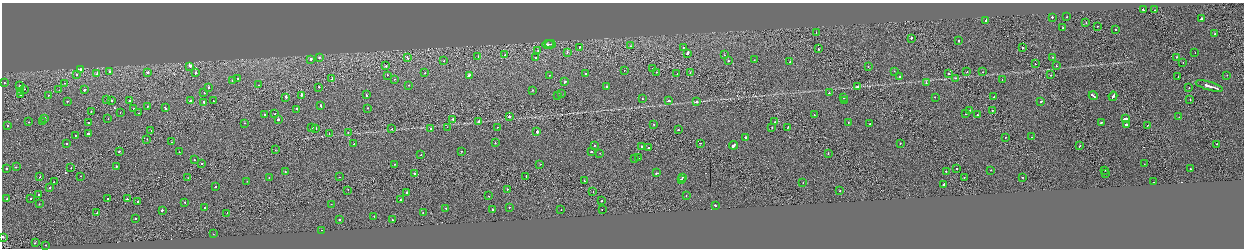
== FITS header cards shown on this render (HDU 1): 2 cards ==
NAXIS1  =                 2484
NAXIS2  =                  492

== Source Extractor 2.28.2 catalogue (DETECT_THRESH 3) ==
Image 2484 x 492 px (HDU 1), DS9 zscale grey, zoomed out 1/2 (1 PNG px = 2 x 2 image px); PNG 1246 x 250 px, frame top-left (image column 1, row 491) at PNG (2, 3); each listed source drawn as its Kron ellipse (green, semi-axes under 4 px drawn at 4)
Background -5.98e-04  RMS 0.064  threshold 0.192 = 3 sigma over >= 5 px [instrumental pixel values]
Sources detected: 291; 21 cannot appear on this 1/2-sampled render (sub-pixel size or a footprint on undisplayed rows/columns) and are neither listed nor drawn; the other 270 listed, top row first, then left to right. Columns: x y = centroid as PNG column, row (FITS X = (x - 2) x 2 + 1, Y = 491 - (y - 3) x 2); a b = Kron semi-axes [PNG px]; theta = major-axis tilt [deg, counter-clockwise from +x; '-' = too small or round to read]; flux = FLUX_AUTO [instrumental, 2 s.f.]
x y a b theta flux
1143 10 2 2 - 94
1154 10 2 1 - 95
1052 17 2 2 - 99
1067 17 2 2 - 41
1202 18 3 2 - 160
986 21 2 2 - 520
1086 23 2 1 - 26
1097 26 2 2 - 20
1062 28 2 2 - 34
1116 29 2 2 - 62
816 32 2 1 - 18
1215 34 2 2 - 29
911 38 2 2 - 92
959 40 2 2 - 83
548 44 6 2 5 190
550 44 5 1 - 120
631 46 2 1 - 48
580 47 2 1 - 30
683 47 2 2 - 31
1023 47 3 1 - 180
818 49 2 2 - 45
538 50 2 1 - 120
567 52 2 1 - 85
687 53 3 2 - 180
1195 53 2 1 - 24
505 55 2 2 - 41
724 55 2 1 - 47
478 57 2 1 - 67
535 57 2 2 - 120
1053 57 2 1 - 76
1176 57 2 2 - 58
319 58 2 2 - 52
407 58 2 2 - 54
311 59 2 2 - 280
754 60 2 2 - 33
444 61 2 2 - 130
728 61 2 2 - 56
790 62 2 2 - 22
1183 63 2 1 - 41
1035 64 2 1 - 39
189 66 2 2 - 160
385 66 2 1 - 100
868 66 2 2 - 58
1056 66 2 2 - 31
653 68 2 1 - 15
80 69 2 1 - 35
624 70 2 2 - 21
894 71 2 1 - 27
110 72 2 2 - 130
148 72 2 2 - 98
657 72 2 2 - 30
967 72 2 1 - 25
983 72 2 2 - 46
196 73 2 2 - 290
425 73 2 2 - 29
677 73 2 1 - 22
690 73 2 1 - 45
77 74 2 2 - 45
97 74 2 2 - 330
585 74 2 2 - 36
949 74 2 2 - 110
387 75 2 2 - 40
469 75 3 2 - 310
549 75 2 1 - 16
1051 75 2 1 - 33
1227 75 2 1 - 18
899 77 2 2 - 24
1178 77 3 1 - 74
955 78 3 2 - 12
238 79 2 2 - 81
332 79 2 2 - 62
394 79 2 1 - 52
232 80 2 2 - 63
1002 80 2 1 - 21
565 82 2 2 - 86
4 83 2 2 - 31
64 83 2 1 - 8.5
926 83 2 2 - 41
259 85 2 2 - 99
408 85 2 2 - 25
20 86 2 2 - 32
858 86 3 2 - 130
1209 86 14 2 -16 880
319 87 2 2 - 47
607 87 2 2 - 52
209 88 2 1 - 48
1189 88 2 1 - 13
24 89 2 1 - 26
59 90 2 2 - 34
84 90 2 2 - 83
533 90 2 2 - 85
21 92 2 2 - 40
204 93 2 2 - 24
829 93 2 2 - 90
21 94 2 1 - 43
561 94 2 2 - 24
49 95 2 2 - 29
301 95 2 2 - 530
366 95 2 2 - 80
557 95 2 1 - 140
1093 96 4 2 - 210
1113 96 5 2 - 270
286 97 2 2 - 420
844 97 2 2 - 52
935 97 2 1 - 51
993 97 2 2 - 91
642 99 2 2 - 33
107 100 2 2 - 32
112 100 2 2 - 39
130 100 2 2 - 46
844 100 2 2 - 69
1190 100 2 1 - 34
67 101 2 2 - 35
190 101 3 2 - 110
213 101 2 1 - 48
668 101 3 2 - 83
204 102 2 2 - 310
696 102 2 2 - 82
1041 102 3 2 - 110
147 106 2 2 - 38
321 106 3 2 - 130
165 108 3 2 - 47
368 108 2 2 - 38
134 109 2 2 - 74
297 109 2 2 - 71
970 110 2 2 - 32
91 111 2 1 - 240
992 111 2 1 - 29
120 112 2 2 - 32
138 113 2 2 - 50
275 114 2 1 - 22
965 114 2 1 - 20
264 115 2 2 - 30
814 115 2 1 - 22
978 115 2 2 - 130
509 117 2 2 - 110
1179 117 2 1 - 19
45 118 2 2 - 64
108 119 2 2 - 25
278 119 2 2 - 230
453 119 2 2 - 34
1126 119 4 2 - 360
29 122 2 1 - 17
43 122 2 2 - 35
479 122 2 2 - 320
775 122 2 2 - 69
88 123 2 1 - 83
244 123 2 2 - 31
848 123 2 1 - 33
1101 123 2 2 - 96
654 124 2 1 - 24
870 124 2 2 - 34
1126 124 2 2 - 720
8 126 2 2 - 89
1148 126 2 1 - 41
312 127 2 2 - 140
447 127 2 2 - 40
497 127 2 1 - 26
788 127 2 2 - 120
316 128 2 2 - 51
430 128 2 2 - 62
772 128 2 1 - 54
392 129 2 2 - 26
151 130 2 1 - 33
678 130 2 2 - 54
537 132 2 2 - 550
88 133 2 2 - 320
348 133 2 1 - 52
329 134 3 2 - 7.3
75 135 2 1 - 17
746 137 2 2 - 490
1005 137 2 1 - 35
1032 137 2 2 - 51
147 139 2 1 - 26
172 142 2 2 - 65
495 143 2 2 - 44
700 143 2 2 - 220
900 143 2 2 - 40
67 144 2 2 - 40
354 144 2 2 - 32
1217 144 2 2 - 82
594 145 2 1 - 120
733 145 4 2 - 250
641 146 2 2 - 26
1080 146 2 1 - 100
648 148 2 2 - 22
275 150 2 1 - 20
119 151 2 2 - 100
461 151 2 2 - 26
179 152 2 2 - 27
591 152 2 2 - 59
600 153 2 1 - 39
828 153 2 2 - 64
421 155 2 2 - 350
639 158 2 1 - 42
634 159 2 2 - 19
194 160 2 2 - 24
201 164 2 2 - 30
394 164 2 2 - 38
540 164 2 1 - 24
1144 164 2 1 - 18
116 166 2 2 - 54
16 167 2 2 - 32
6 168 2 2 - 56
71 168 2 1 - 44
956 168 2 1 - 57
1190 169 2 2 - 100
991 170 2 2 - 26
1105 170 2 2 - 71
946 171 2 2 - 100
285 172 2 2 - 71
657 173 3 2 - 270
1105 173 2 1 - 23
415 174 2 1 - 1200
81 176 2 2 - 31
526 176 2 2 - 120
40 177 2 1 - 55
340 177 2 1 - 14
682 177 2 2 - 60
964 177 2 1 - 23
1023 177 2 1 - 38
188 178 2 1 - 19
269 178 2 2 - 33
681 180 4 2 - 150
247 181 2 2 - 43
584 181 2 2 - 39
54 182 2 2 - 35
1153 182 2 1 - 17
803 183 2 1 - 31
944 185 2 2 - 1100
215 187 2 2 - 40
50 188 2 1 - 41
507 189 2 2 - 22
348 190 2 1 - 45
593 191 2 1 - 20
840 191 2 2 - 18
407 192 2 2 - 49
39 194 2 2 - 48
489 196 2 2 - 27
686 196 2 1 - 110
107 198 2 2 - 37
7 199 2 2 - 43
30 199 2 2 - 26
127 199 2 2 - 74
400 200 2 2 - 37
602 201 2 1 - 31
137 202 2 2 - 86
185 202 2 1 - 16
39 204 2 2 - 41
331 204 2 1 - 19
715 205 2 2 - 86
509 207 2 2 - 29
204 208 2 2 - 54
446 208 2 2 - 83
492 209 2 1 - 61
162 210 2 2 - 190
561 210 2 2 - 20
602 210 2 1 - 26
97 213 2 2 - 220
227 213 2 1 - 47
423 213 2 1 - 29
374 216 2 2 - 38
135 219 2 2 - 59
339 219 2 2 - 63
392 220 2 2 - 27
322 230 2 2 - 120
213 234 2 2 - 18
3 237 2 2 - 48
35 243 2 2 - 67
46 245 2 1 - 19
At the frame edge (FLAGS 8, measured only in part): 1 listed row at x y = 3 237
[21 sub-pixel or undisplayed-footprint detections neither listed nor drawn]